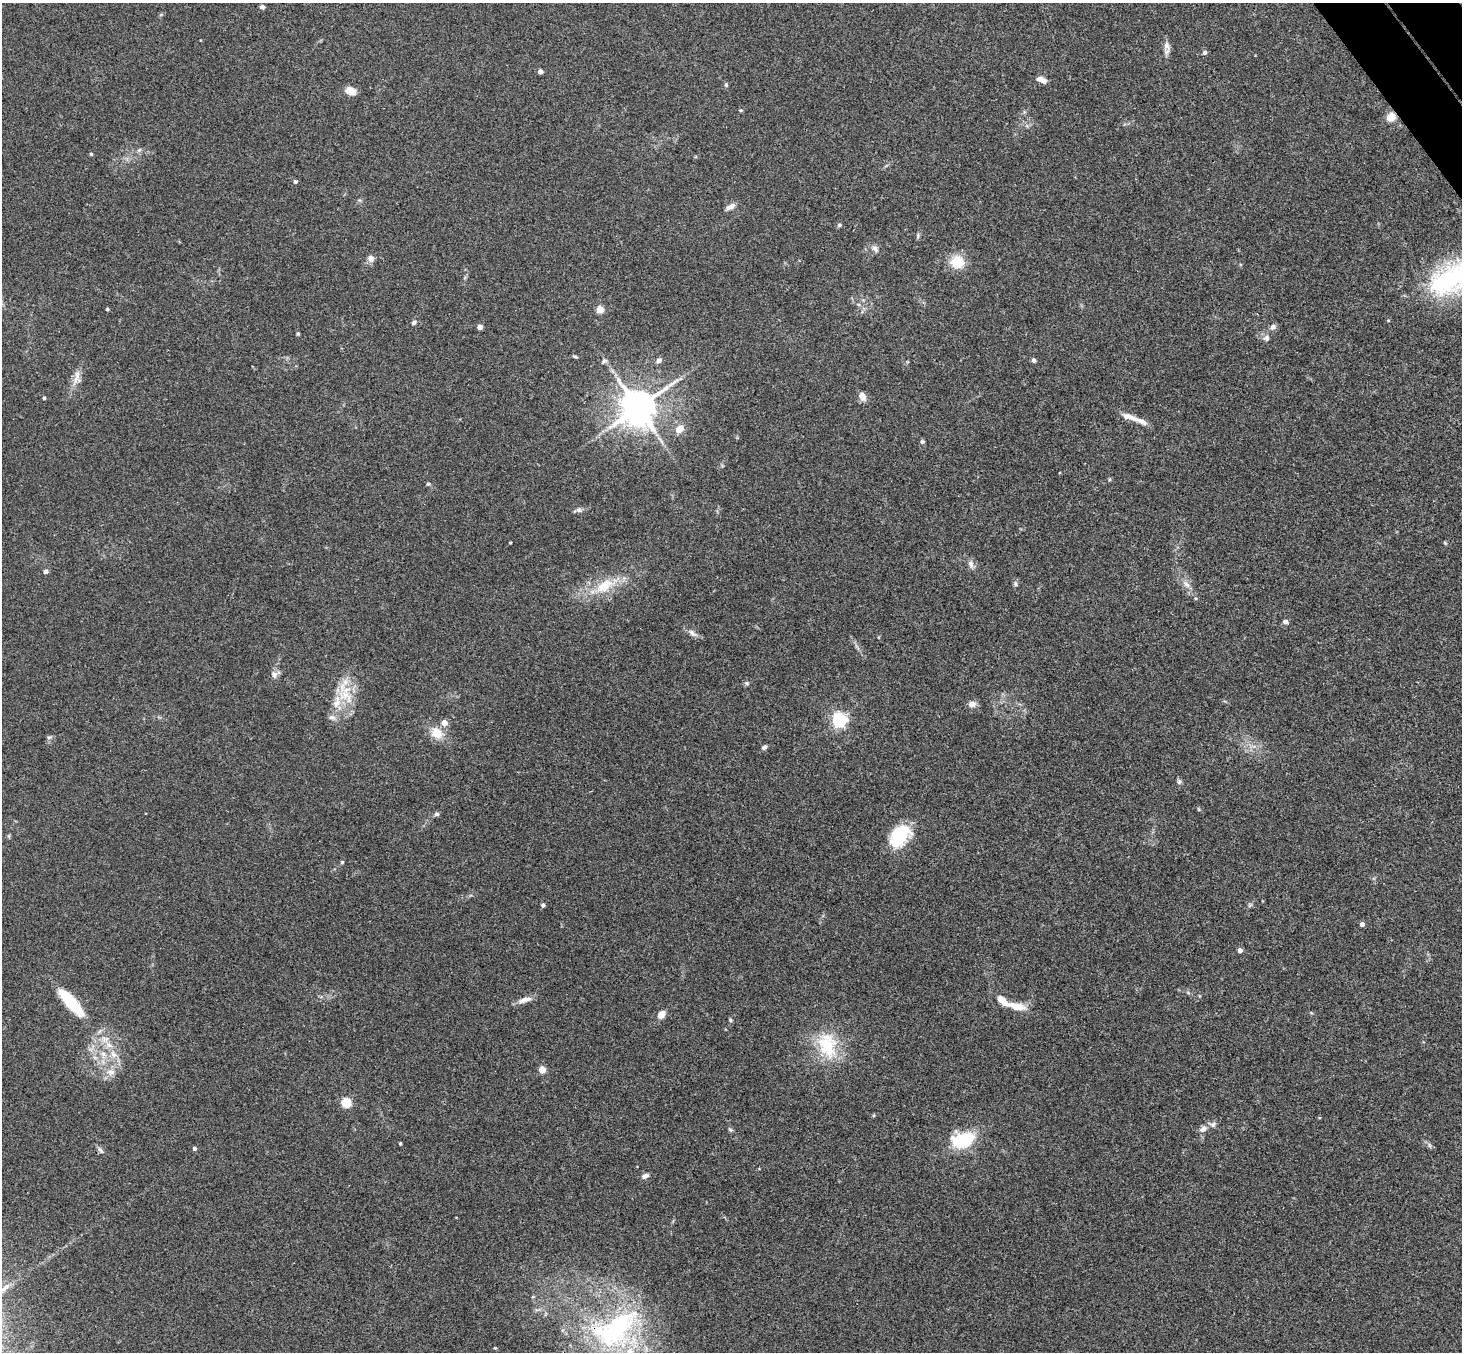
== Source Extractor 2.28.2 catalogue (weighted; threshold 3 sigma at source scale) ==
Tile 10 of 4 x 4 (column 2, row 3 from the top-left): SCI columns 1514-2973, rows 1681-3030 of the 5942 x 5923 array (HDU 1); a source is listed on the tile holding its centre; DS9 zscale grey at full resolution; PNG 1464 x 1354 px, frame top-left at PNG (2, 3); no overlay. Shown black and unused: <1% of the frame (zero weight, under 3 of 4 exposures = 6% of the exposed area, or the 3 px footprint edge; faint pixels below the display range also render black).
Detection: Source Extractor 2.28.2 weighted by HDU 2 'WHT'; one run over the whole footprint, this tile lists its part. Background 0.168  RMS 0.0077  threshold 0.0348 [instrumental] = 3 sigma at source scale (4.5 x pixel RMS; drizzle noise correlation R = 1.50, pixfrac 1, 0.05/0.05 arcsec/px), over >= 5 px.
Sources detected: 93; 1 inside a brighter object's white glare — not listed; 7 inside a brighter listed object's ellipse — not listed separately; the other 85 listed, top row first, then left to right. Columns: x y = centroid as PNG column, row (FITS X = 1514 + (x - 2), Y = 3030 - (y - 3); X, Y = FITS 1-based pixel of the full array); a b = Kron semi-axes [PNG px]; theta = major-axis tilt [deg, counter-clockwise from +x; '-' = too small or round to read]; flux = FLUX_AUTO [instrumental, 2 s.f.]
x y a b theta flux
262 7 6 5 - 1.8
1167 45 14 9 88 4.3
1205 52 6 5 - 1.6
540 72 4 4 - 4.6
1041 80 11 6 -20 4.9
726 85 5 5 - 1.1
351 91 11 8 -27 8.4
741 110 5 3 - 0.77
1391 117 8 7 - 9.9
139 150 6 6 - 1.6
91 154 4 4 - 1
295 182 5 5 - 1.6
730 207 12 6 30 3.9
839 225 6 4 16 1.4
918 236 8 4 83 1.2
875 248 11 7 -57 2.9
371 258 8 7 - 4
957 262 16 15 - 17
1454 278 64 30 24 100
107 309 4 3 - 1.3
600 310 5 4 - 20
414 323 6 5 - 1.6
480 327 4 4 - 6.9
1273 327 8 7 - 2.7
298 334 5 4 - 1
1266 338 8 7 - 2.8
575 357 7 3 -18 1.2
658 360 8 6 39 2.8
1034 360 6 5 - 1.9
604 361 8 4 27 1.6
77 375 22 6 -76 5
862 396 11 8 -61 4.9
44 398 3 3 - 1.3
638 408 11 10 - 2100
1130 417 26 8 -18 7.4
680 429 11 9 54 6.9
922 442 6 5 - 1.4
428 484 5 4 - 0.98
579 510 8 6 -3 2.2
510 543 3 2 - 0.65
1445 543 5 4 - 0.84
971 564 11 7 -78 3.5
46 571 5 4 - 2.7
1015 583 8 5 -83 1.6
1186 584 12 7 -41 4.2
604 586 29 15 37 22
1285 622 6 5 - 2.3
692 633 13 7 -38 3.6
274 674 10 8 -63 3.7
747 683 6 5 - 1.3
346 696 28 16 -37 21
972 704 10 8 6 4
332 717 10 7 -17 3.1
839 720 6 6 - 190
436 733 18 14 -39 11
49 737 6 4 18 1.2
764 747 7 5 30 1.7
1179 781 7 5 70 1.7
436 814 7 6 - 1.7
900 835 27 19 54 34
342 862 5 4 - 0.99
543 905 4 3 - 2
1362 924 4 4 - 2.8
1240 950 4 4 - 3
525 1000 18 7 15 5.7
71 1003 38 11 -49 35
1017 1006 23 9 -12 12
661 1015 9 7 50 6.4
730 1020 5 4 - 1.1
827 1045 39 25 -75 38
103 1054 9 7 -89 4.4
113 1054 12 8 -80 6.7
95 1058 7 4 -19 1.7
542 1070 4 4 - 17
111 1072 12 9 -6 5.9
346 1103 5 5 - 47
1203 1129 12 8 32 3.9
730 1130 7 4 -44 1.2
964 1140 21 14 21 41
400 1144 3 3 - 1
194 1149 4 4 - 2.1
101 1150 11 5 -48 2.1
645 1176 9 6 22 3
615 1330 73 43 35 140
495 1348 4 4 - 0.79
Overlapping masked pixels (flux is a lower limit): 2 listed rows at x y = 1391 117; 615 1330
Isophote crosses this tile's border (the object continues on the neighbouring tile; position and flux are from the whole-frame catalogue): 1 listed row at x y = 1454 278